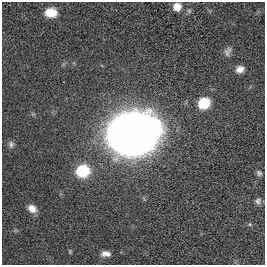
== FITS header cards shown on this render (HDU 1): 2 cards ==
NAXIS1  =                  263
NAXIS2  =                  263

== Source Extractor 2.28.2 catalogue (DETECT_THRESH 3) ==
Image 263 x 263 px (HDU 1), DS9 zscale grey, 1 PNG px = 1 image px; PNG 267 x 267 px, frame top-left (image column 1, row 263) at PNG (2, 2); no overlay
Background 0.00399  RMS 0.034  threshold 0.103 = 3 sigma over >= 5 px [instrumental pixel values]
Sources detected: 14; all 14 listed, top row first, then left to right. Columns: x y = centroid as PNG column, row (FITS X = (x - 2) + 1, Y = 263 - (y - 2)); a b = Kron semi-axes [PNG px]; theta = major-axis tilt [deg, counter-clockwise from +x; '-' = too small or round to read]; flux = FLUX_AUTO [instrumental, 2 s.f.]
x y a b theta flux
177 7 6 6 - 33
51 12 10 7 -2 45
228 51 12 8 65 10
240 69 9 7 24 15
204 103 12 10 33 63
133 134 33 25 12 2900
11 144 9 8 - 7.7
83 171 12 11 - 100
259 173 7 6 - 5.8
258 201 9 7 62 7.8
32 208 10 8 -36 19
250 224 5 3 - 2.1
70 251 7 4 75 2.7
106 254 12 7 -4 13